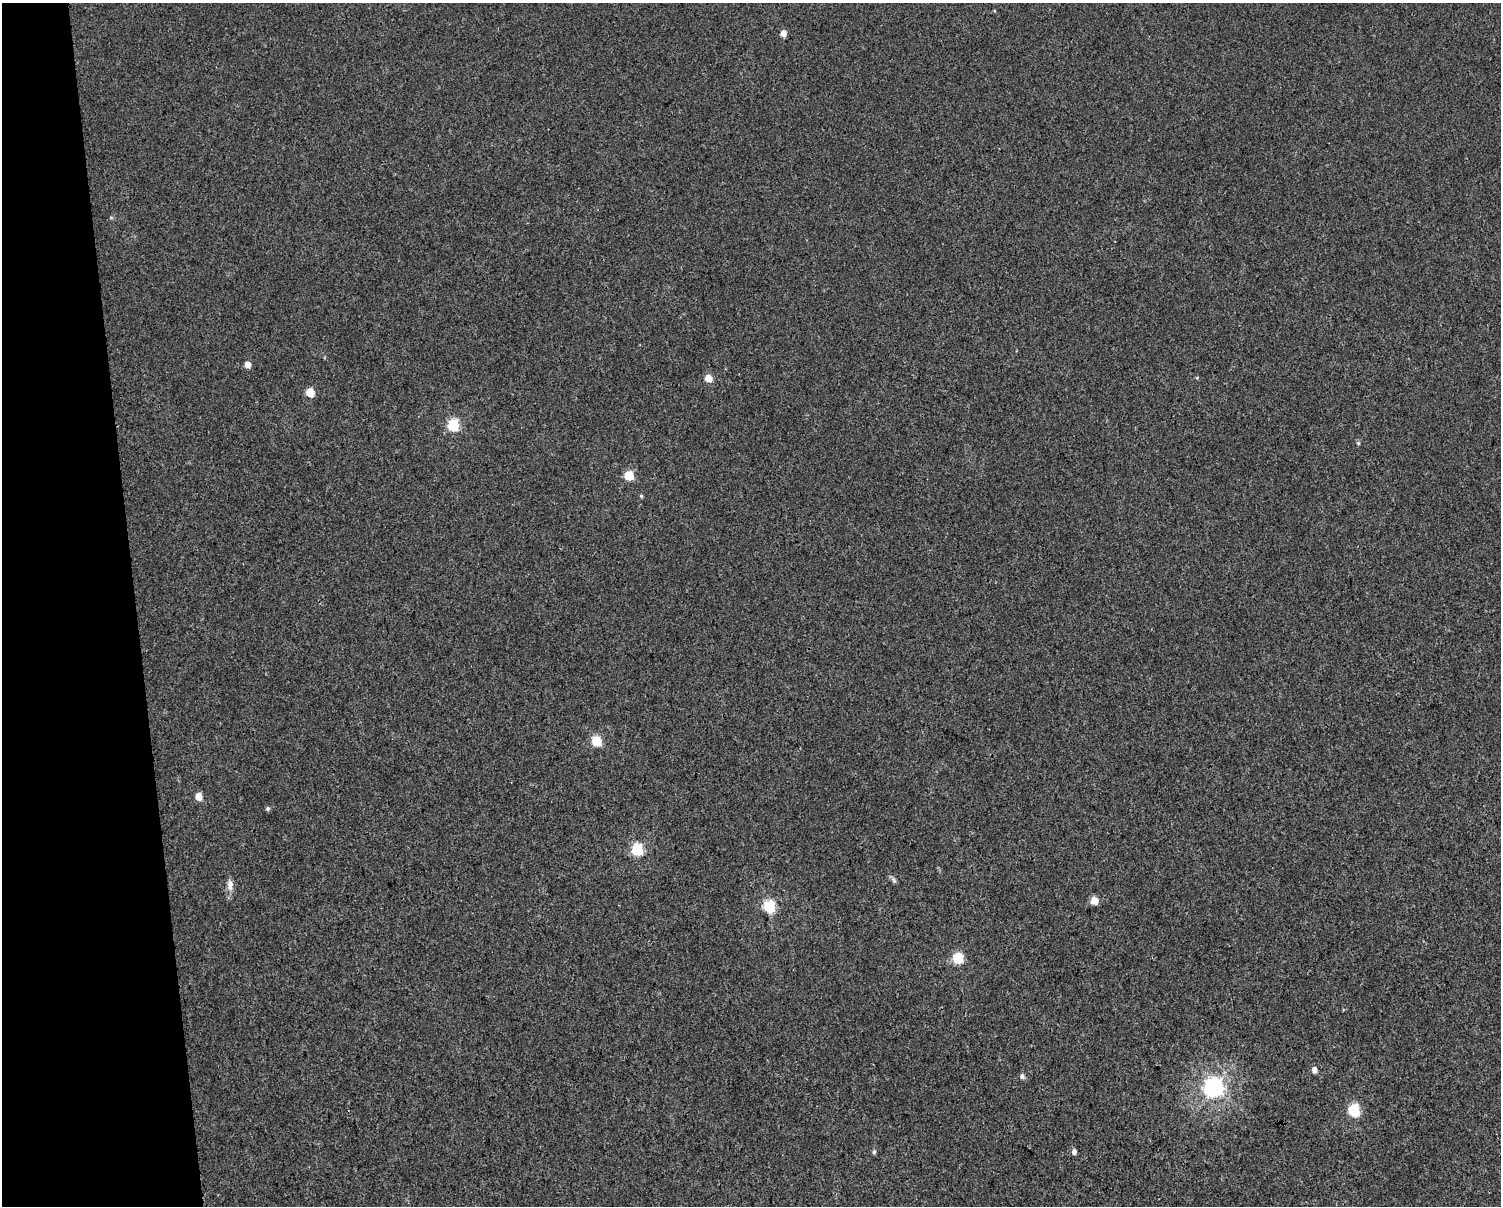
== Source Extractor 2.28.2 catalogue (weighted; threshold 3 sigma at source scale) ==
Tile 4 of 3 x 4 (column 1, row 2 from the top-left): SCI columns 25-1523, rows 2411-3614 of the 4589 x 4819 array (HDU 1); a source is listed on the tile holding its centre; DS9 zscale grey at full resolution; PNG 1503 x 1208 px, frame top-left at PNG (2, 3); no overlay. Shown black and unused: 9% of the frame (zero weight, under 3 of 4 exposures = <1% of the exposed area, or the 3 px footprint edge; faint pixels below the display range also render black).
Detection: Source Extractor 2.28.2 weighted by HDU 2 'WHT'; one run over the whole footprint, this tile lists its part. Background 0.00145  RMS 0.002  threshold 0.00914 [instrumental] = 3 sigma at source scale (4.5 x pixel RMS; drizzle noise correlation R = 1.50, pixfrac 1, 0.0396/0.0396 arcsec/px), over >= 5 px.
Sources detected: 23; all 23 listed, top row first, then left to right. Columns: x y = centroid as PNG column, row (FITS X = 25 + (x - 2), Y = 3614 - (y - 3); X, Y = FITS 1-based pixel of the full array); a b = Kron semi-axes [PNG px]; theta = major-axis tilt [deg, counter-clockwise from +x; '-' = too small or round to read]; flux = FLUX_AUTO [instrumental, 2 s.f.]
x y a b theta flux
783 33 5 4 - 2.1
248 364 5 5 - 2
708 378 5 5 - 3.8
310 392 5 5 - 6.3
453 425 6 5 - 22
1358 443 5 5 - 0.3
629 476 5 5 - 11
641 496 5 4 - 0.3
596 741 5 5 - 13
198 796 5 5 - 3.8
267 808 5 5 - 0.42
637 850 6 5 - 24
894 880 9 5 -69 0.48
230 885 14 8 -88 1.4
1094 901 5 5 - 4.6
769 906 6 5 - 25
958 958 5 5 - 16
1314 1070 5 4 - 1.4
1022 1076 5 5 - 0.8
1214 1087 7 7 - 110
1354 1110 6 5 - 23
874 1152 6 4 87 0.43
1074 1152 5 5 - 0.92